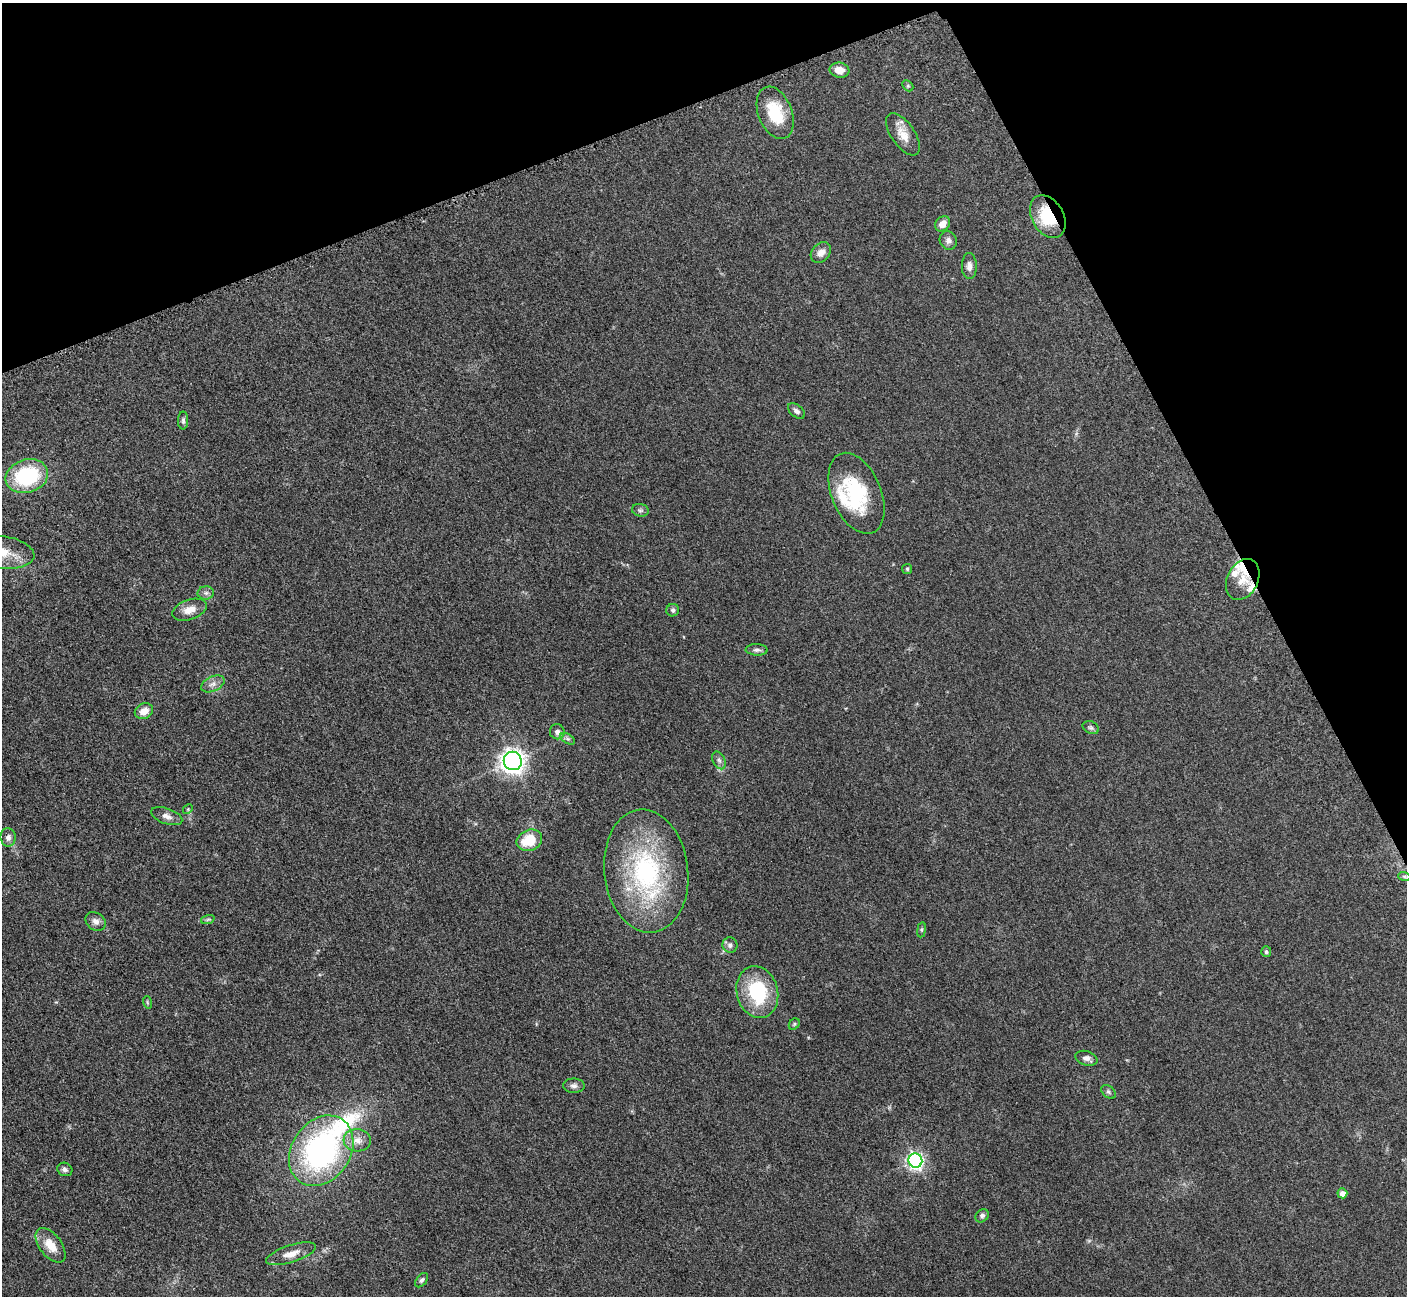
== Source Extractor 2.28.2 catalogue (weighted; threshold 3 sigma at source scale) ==
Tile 3 of 4 x 4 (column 3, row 1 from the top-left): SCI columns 2874-4278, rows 4074-5367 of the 5701 x 5665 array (HDU 1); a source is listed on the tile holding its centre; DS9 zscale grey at full resolution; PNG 1409 x 1298 px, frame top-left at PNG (2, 3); each listed source drawn as its Kron ellipse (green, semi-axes under 4 px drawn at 4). Shown black and unused: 21% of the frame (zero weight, under 3 of 5 exposures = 3% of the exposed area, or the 3 px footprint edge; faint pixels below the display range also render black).
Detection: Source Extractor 2.28.2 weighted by HDU 2 'WHT'; one run over the whole footprint, this tile lists its part. Background 0.0532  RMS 0.0059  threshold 0.0266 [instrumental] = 3 sigma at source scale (4.5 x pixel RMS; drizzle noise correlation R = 1.50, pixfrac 1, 0.05/0.05 arcsec/px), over >= 5 px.
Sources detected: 60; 6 inside a brighter listed object's ellipse — not listed separately; the other 54 listed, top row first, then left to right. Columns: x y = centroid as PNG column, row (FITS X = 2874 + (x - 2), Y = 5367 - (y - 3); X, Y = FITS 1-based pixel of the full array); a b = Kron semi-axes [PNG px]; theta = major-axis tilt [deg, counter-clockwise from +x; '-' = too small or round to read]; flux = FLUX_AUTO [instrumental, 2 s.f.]
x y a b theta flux
839 70 10 7 -8 5.5
908 86 6 4 -45 0.77
775 113 27 16 -68 20
903 134 24 11 -56 7.9
1048 217 23 16 -60 24
942 224 8 6 46 5.4
948 240 9 8 - 2.4
821 253 12 8 47 3.7
969 266 13 7 -90 3.1
796 411 10 6 -39 1.9
183 420 9 5 90 1.4
27 476 21 16 16 46
856 493 43 24 -67 41
640 510 8 6 -13 1.5
3 552 31 16 -8 14
907 569 5 5 - 0.8
1243 579 22 15 63 10
206 593 8 6 2 1.8
189 610 18 10 18 6.1
673 610 6 6 - 1.3
757 650 11 5 -2 1.8
213 684 12 7 26 3.1
144 711 9 7 27 6
1091 728 8 6 -25 1.2
557 732 7 7 - 2.3
568 739 8 4 -31 1.5
719 760 9 6 -63 1.8
513 761 9 9 - 420
188 809 5 4 - 0.7
167 816 16 7 -19 3.5
8 837 9 7 -84 2.8
529 840 13 10 23 16
646 871 62 42 -83 84
1404 876 6 4 -19 0.93
208 919 7 4 19 0.99
96 921 11 8 -35 3
922 930 7 4 82 0.95
730 945 8 7 - 2.1
1266 952 5 5 - 1.1
757 992 26 20 -75 38
147 1002 6 4 -72 0.64
794 1024 6 5 - 0.82
1087 1058 11 7 -18 2.7
574 1086 11 7 -1 2.2
1108 1092 8 5 -41 1.2
357 1140 14 11 -5 5.7
321 1151 38 29 56 130
915 1161 7 7 - 180
65 1169 8 6 -27 1.7
1342 1193 5 5 - 3.3
982 1216 7 6 - 1.7
51 1245 20 11 -53 9.5
291 1254 26 8 18 7
422 1280 8 5 51 1.2
Overlapping masked pixels (flux is a lower limit): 2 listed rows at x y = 1048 217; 1243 579
Isophote crosses this tile's border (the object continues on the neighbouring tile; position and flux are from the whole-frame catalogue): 1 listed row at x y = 3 552